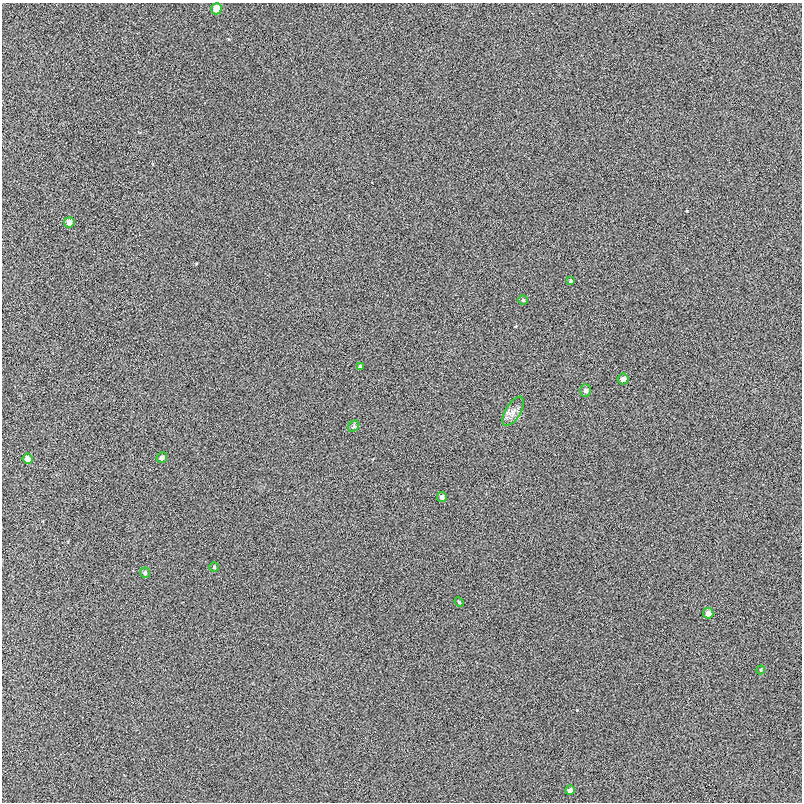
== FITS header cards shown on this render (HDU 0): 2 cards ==
NAXIS1  =                  800
NAXIS2  =                  800

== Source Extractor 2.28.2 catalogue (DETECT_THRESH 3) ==
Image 800 x 800 px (HDU 0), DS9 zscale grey, 1 PNG px = 1 image px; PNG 804 x 804 px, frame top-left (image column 1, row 800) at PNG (2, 3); each listed source drawn as its Kron ellipse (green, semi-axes under 4 px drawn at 4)
Background -5.83e-04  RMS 0.013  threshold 0.038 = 3 sigma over >= 5 px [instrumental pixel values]
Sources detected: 18; all 18 listed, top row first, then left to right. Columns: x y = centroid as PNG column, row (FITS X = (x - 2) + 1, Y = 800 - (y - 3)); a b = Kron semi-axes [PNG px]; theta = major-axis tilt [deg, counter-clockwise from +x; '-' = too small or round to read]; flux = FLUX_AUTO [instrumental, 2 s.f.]
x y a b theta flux
216 9 5 5 - 10
69 222 5 5 - 6.3
571 281 3 3 - 1.1
523 300 4 4 - 1.1
360 367 3 3 - 1.4
623 379 5 5 - 3.6
586 390 6 5 - 2.5
513 411 16 7 58 6.4
354 426 6 4 48 1.5
162 457 5 5 - 2.9
27 459 5 5 - 5.7
442 497 5 5 - 3.3
214 567 5 4 - 1.2
145 573 5 5 - 1.8
459 602 5 4 - 0.93
708 613 5 5 - 4.8
761 670 4 4 - 0.82
570 790 5 4 - 2.9